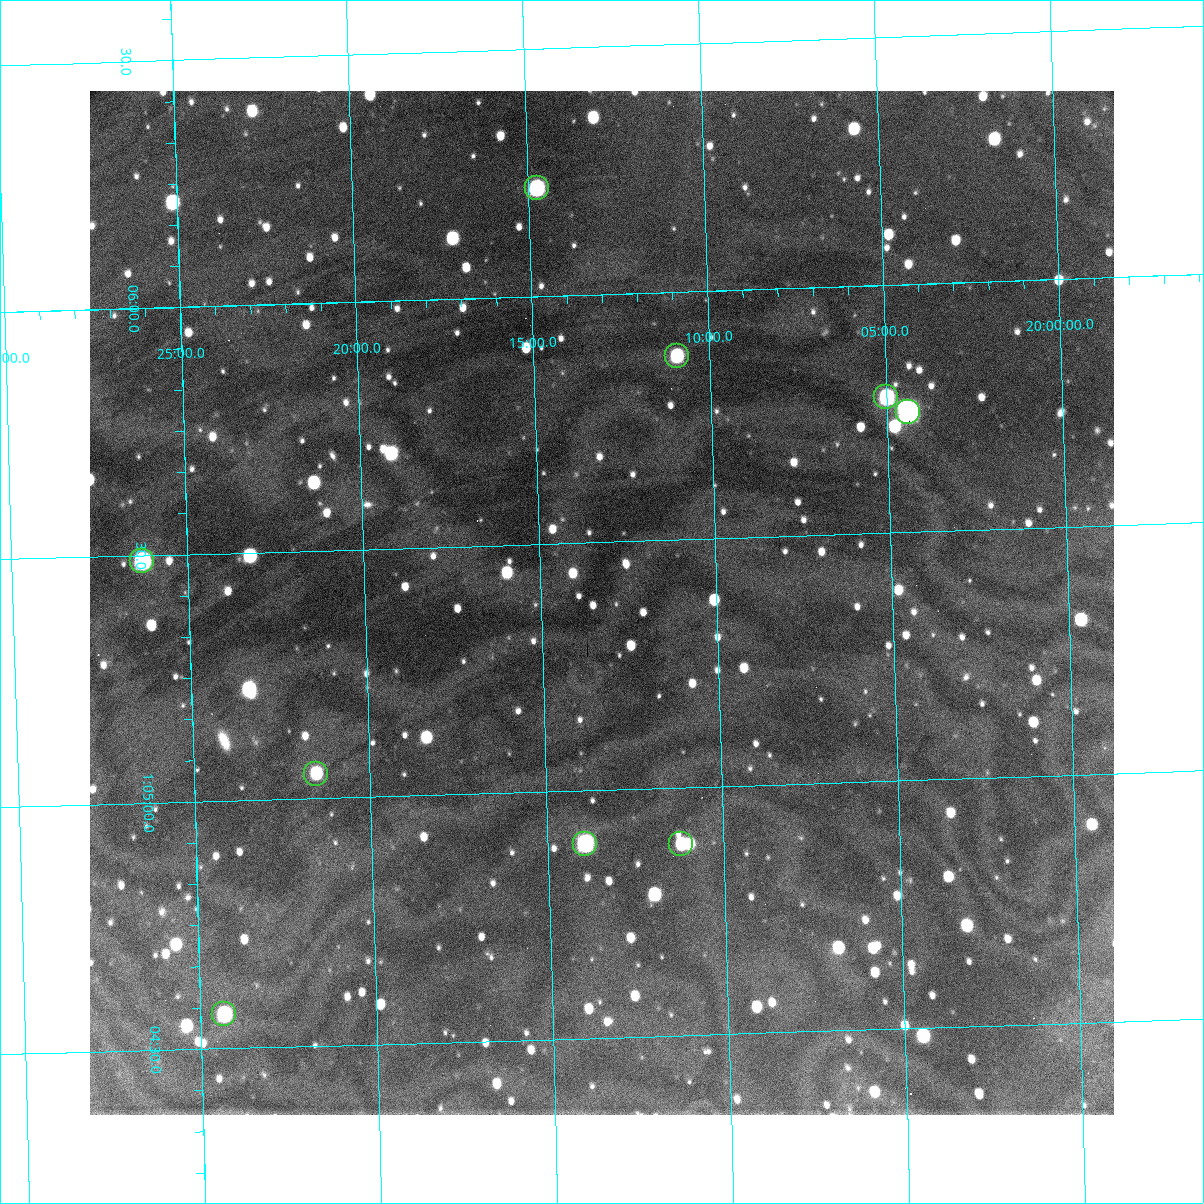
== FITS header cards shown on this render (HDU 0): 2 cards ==
NAXIS1  =                 1024 /fastest changing axis
NAXIS2  =                 1024 /next to fastest changing axis

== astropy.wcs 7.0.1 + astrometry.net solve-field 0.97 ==
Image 1024 x 1024 px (HDU 0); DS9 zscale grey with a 90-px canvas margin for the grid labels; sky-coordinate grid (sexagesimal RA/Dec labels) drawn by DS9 from the SOLVED WCS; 9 Tycho-2 reference stars matched to detected sources circled (green)
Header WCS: RA---TAN/DEC--TAN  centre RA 01:05:23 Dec +20:13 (16.34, +20.22 deg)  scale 1.7 arcsec/px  FOV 29.1' x 29.1'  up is +92 deg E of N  parity flipped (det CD > 0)
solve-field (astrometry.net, Tycho-2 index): VERIFIED the header's WCS against the Tycho-2 star catalogue (9 matches, 0 conflicts) and refined it, rather than solving blind
Solved WCS: RA---TAN-SIP/DEC--TAN-SIP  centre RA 01:05:23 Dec +20:13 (16.34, +20.22 deg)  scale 1.71 arcsec/px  FOV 29.1' x 29.1'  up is +92 deg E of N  parity flipped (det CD > 0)
The solver's refit moves the header's centre by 0.18 arcsec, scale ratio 1.001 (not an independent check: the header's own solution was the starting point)
Tycho-2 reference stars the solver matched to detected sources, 9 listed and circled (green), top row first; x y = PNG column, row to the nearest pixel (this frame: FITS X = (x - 90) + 1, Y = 1024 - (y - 91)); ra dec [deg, ICRS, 3 dp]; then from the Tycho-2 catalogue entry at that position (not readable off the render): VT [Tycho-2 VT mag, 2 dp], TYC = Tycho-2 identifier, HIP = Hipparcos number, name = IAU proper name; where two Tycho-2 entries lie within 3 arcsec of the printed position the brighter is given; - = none
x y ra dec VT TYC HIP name
537 188 16.554 +20.246 11.89 1202-44-1 - -
677 356 16.468 +20.182 12.30 1202-2086-1 - -
886 397 16.444 +20.083 11.86 1202-190-1 - -
908 412 16.436 +20.073 10.31 1202-296-1 - -
142 561 16.372 +20.438 11.27 1202-51-1 - -
316 774 16.262 +20.359 12.16 1202-337-1 - -
585 844 16.223 +20.232 11.45 1202-560-1 - -
681 844 16.221 +20.187 12.50 1202-232-1 - -
224 1014 16.142 +20.405 12.07 1202-262-1 - -